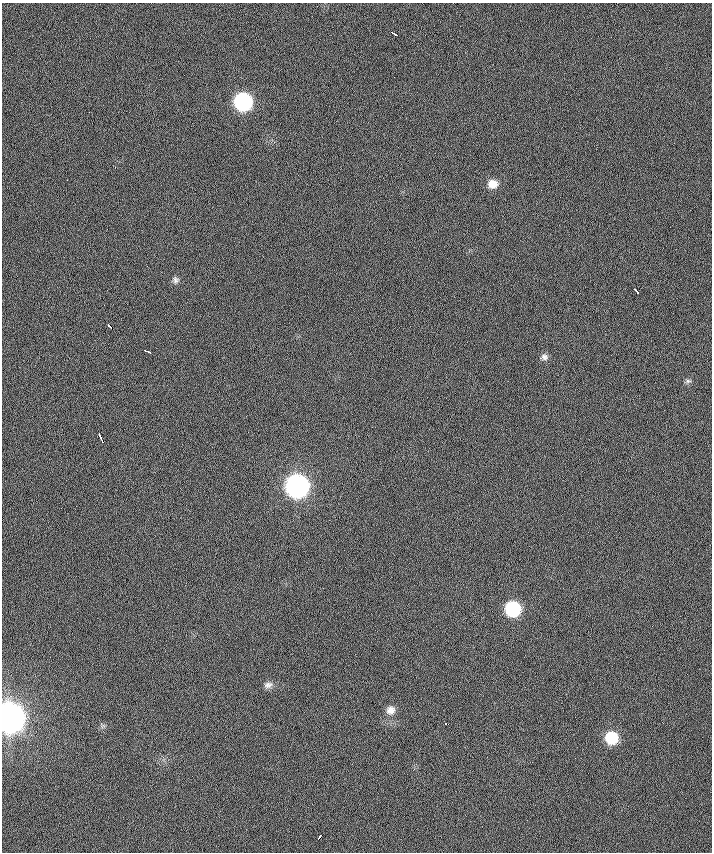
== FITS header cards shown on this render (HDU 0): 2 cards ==
NAXIS1  =                  710 /
NAXIS2  =                  850 /

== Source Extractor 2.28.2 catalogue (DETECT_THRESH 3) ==
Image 710 x 850 px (HDU 0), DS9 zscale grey, 1 PNG px = 1 image px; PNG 714 x 854 px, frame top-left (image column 1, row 850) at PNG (2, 3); no overlay
Background -0.372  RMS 13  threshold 40.4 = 3 sigma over >= 5 px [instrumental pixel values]
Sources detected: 19; all 19 listed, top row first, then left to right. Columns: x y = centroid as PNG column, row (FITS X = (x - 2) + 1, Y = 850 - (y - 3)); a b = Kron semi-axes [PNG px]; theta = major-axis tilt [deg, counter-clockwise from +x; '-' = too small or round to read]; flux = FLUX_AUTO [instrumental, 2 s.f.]
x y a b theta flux
394 34 6 2 -32 2.5e+03
243 102 11 11 - 1.5e+05
493 184 11 10 - 1.0e+04
176 280 9 8 - 3.1e+03
636 290 6 2 -50 2.5e+03
109 326 4 3 - 4.0e+03
147 351 6 3 -17 2.8e+03
544 357 10 9 - 4.0e+03
688 381 8 6 11 2.2e+03
99 435 5 2 - 1.5e+03
102 440 6 2 -64 1.7e+03
297 486 12 12 - 4.6e+05
513 609 11 11 - 7.4e+04
268 685 13 9 21 5.1e+03
391 710 11 11 - 7.6e+03
9 717 12 12 - 1.4e+06
446 724 3 2 - 5.0e+03
611 738 11 11 - 3.4e+04
319 837 5 2 - 2.4e+03
At the frame edge (FLAGS 8, measured only in part): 1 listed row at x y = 9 717